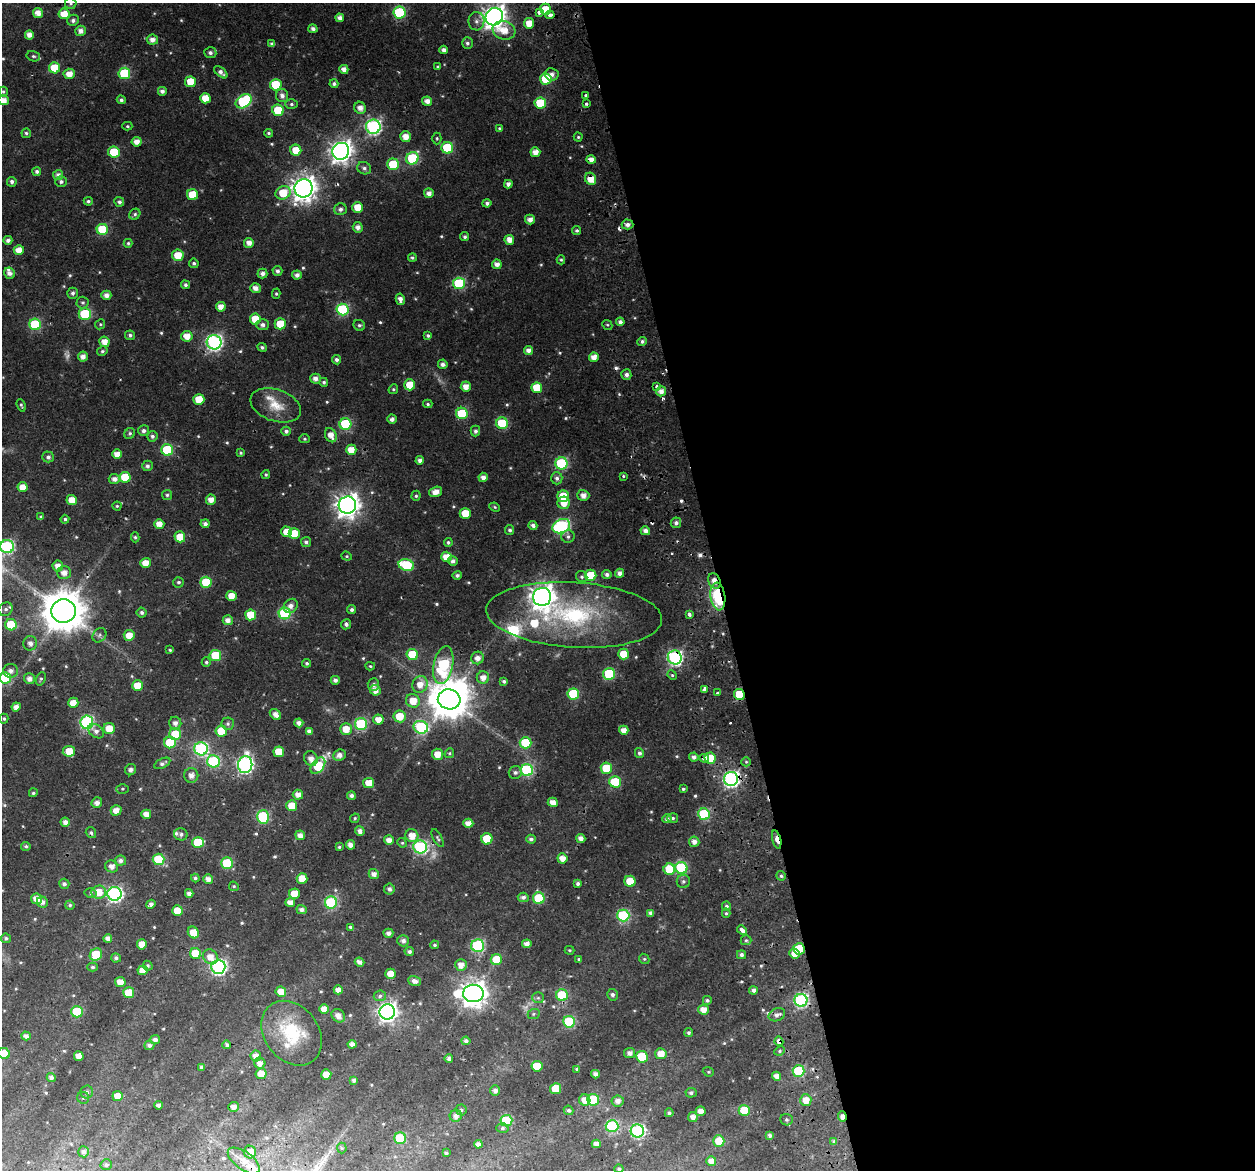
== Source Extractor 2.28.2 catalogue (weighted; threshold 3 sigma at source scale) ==
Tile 8 of 4 x 4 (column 4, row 2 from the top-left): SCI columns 3817-5069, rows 2387-3554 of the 5127 x 4818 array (HDU 1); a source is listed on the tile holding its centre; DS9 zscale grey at full resolution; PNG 1257 x 1172 px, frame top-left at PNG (2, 3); each listed source drawn as its Kron ellipse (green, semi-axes under 4 px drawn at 4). Shown black and unused: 43% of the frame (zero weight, under 2 of 3 exposures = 9% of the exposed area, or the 3 px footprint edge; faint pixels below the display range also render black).
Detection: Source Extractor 2.28.2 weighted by HDU 2 'WHT'; one run over the whole footprint, this tile lists its part. Background 0.022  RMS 0.0038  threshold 0.0173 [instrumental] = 3 sigma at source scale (4.5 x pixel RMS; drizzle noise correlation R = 1.50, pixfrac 1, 0.0396/0.0396 arcsec/px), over >= 5 px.
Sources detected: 585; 4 too faint to see at this stretch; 1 inside a brighter object's white glare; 9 cosmic-ray / hot-pixel residue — neither listed nor drawn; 6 inside a brighter listed object's ellipse — not listed separately; of the other 565, all 500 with FLUX_AUTO >= 0.497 (the completeness limit of this list) listed and drawn (65 fainter detections not listed), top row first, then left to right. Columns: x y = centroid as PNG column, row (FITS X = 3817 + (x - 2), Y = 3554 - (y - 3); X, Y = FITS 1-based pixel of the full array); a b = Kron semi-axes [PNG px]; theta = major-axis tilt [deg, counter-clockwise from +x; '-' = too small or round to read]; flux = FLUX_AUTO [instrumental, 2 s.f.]
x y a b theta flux
71 3 6 5 - 0.7
545 9 5 5 - 5.9
539 12 4 4 - 5.6
38 13 5 5 - 3.3
399 13 6 6 - 33
64 14 5 5 - 6
550 15 4 3 - 2.6
494 17 9 8 - 290
340 18 4 4 - 1.9
73 20 6 5 - 1.3
476 21 9 8 - 1.7
529 23 5 5 - 4.9
313 29 5 4 - 1.3
504 30 11 9 -16 6
81 31 5 5 - 2.1
29 35 4 4 - 2.5
152 40 5 5 - 2.2
467 43 6 5 - 1.1
272 44 4 4 - 1.2
444 50 4 4 - 1.4
210 53 6 5 - 1.2
33 56 7 5 -14 0.78
438 67 3 3 - 0.52
55 68 5 5 - 11
344 69 4 4 - 2.5
221 72 8 4 -39 1.6
124 73 6 5 - 21
69 74 6 5 - 3.6
552 74 7 6 - 1.9
546 79 6 5 - 15
190 82 5 5 - 7.5
334 84 4 4 - 1
276 85 6 5 - 14
3 91 5 4 - 0.59
162 91 4 4 - 1.5
586 95 3 3 - 0.79
282 96 6 6 - 1.9
205 98 5 5 - 5.4
3 100 5 4 - 3.2
121 100 4 4 - 0.93
244 101 9 6 33 42
427 101 5 4 - 2.6
540 103 6 5 - 17
586 103 3 3 - 0.71
291 104 6 5 - 0.8
360 108 6 5 - 2.7
278 110 6 5 - 12
127 126 5 4 - 0.53
373 127 7 7 - 87
500 128 4 3 - 0.51
26 133 5 4 - 0.78
269 133 4 4 - 0.67
405 137 5 5 - 3.9
578 137 4 4 - 0.55
437 138 6 4 -88 0.6
137 142 5 4 - 3
447 148 6 6 - 24
296 150 5 5 - 7.3
341 151 9 8 - 260
114 152 6 5 - 14
535 152 5 5 - 3.4
412 158 6 6 - 29
591 160 5 4 - 2.8
393 164 6 6 - 18
364 168 7 6 - 1.1
37 171 4 4 - 1
58 175 5 5 - 1.8
591 179 6 5 - 5
12 182 5 5 - 1.1
61 182 6 5 - 0.97
508 184 4 4 - 1.5
303 188 9 9 - 360
283 193 8 6 26 8.4
429 193 5 5 - 2.2
192 195 5 5 - 11
88 201 4 4 - 0.74
119 202 5 4 - 1
487 203 4 4 - 1
358 207 5 5 - 6.4
340 209 6 6 - 1.4
135 214 6 5 - 0.79
530 220 5 5 - 2.2
627 224 6 5 - 1.7
358 227 5 5 - 1.9
102 229 5 5 - 19
577 231 4 4 - 0.74
465 237 5 4 - 0.81
8 240 4 4 - 1.4
509 240 5 5 - 3.1
128 243 4 3 - 0.6
249 243 5 5 - 2.8
19 250 5 5 - 3.7
178 255 6 5 - 6.2
412 258 4 4 - 0.59
561 260 4 4 - 0.5
194 263 5 4 - 0.85
497 264 5 4 - 2.4
277 271 5 5 - 1.3
10 273 6 5 - 1.8
262 274 5 5 - 1.7
297 275 5 4 - 1.7
459 283 6 6 - 31
185 285 4 4 - 0.87
256 288 5 4 - 2.2
73 293 5 5 - 1
276 294 5 4 - 0.55
106 295 5 4 - 2.2
400 299 6 4 -79 1.9
83 303 6 6 - 0.83
221 307 5 5 - 3.5
342 309 6 6 - 35
85 314 6 6 - 24
255 319 5 5 - 7.8
620 322 4 4 - 1.2
35 324 6 5 - 26
100 324 5 4 - 0.53
280 324 5 5 - 11
263 325 6 5 - 1.4
359 325 6 5 - 0.79
607 325 5 4 - 0.51
130 335 5 4 - 0.96
187 336 5 5 - 3.8
428 336 4 4 - 0.73
642 341 5 4 - 1.1
104 342 5 5 - 3.6
214 342 7 7 - 100
262 347 5 4 - 0.83
528 350 4 4 - 2
102 351 5 4 - 0.67
83 356 5 5 - 2.3
594 357 5 4 - 3.3
337 360 4 4 - 1.1
443 364 5 4 - 1.6
626 375 5 5 - 1.4
315 379 5 5 - 2.1
324 382 4 4 - 0.81
410 385 5 5 - 8.1
466 387 5 5 - 3.2
657 387 4 3 - 3.2
537 388 5 5 - 11
393 389 5 4 - 0.55
661 391 5 5 - 2.3
199 399 5 5 - 7.3
428 404 5 4 - 0.62
21 405 6 3 -69 0.59
276 405 26 16 -19 8.2
462 413 6 5 - 20
392 419 5 4 - 1.4
502 423 6 5 - 22
345 424 6 6 - 29
144 431 5 5 - 1.3
286 431 5 4 - 1.2
475 431 5 4 - 1
130 433 6 5 - 0.72
331 435 7 5 -66 3.4
152 436 5 5 - 1.1
305 439 5 4 - 0.56
167 450 6 5 - 25
351 450 5 5 - 4.3
241 453 4 4 - 0.57
117 454 5 4 - 3.7
48 457 6 5 - 1.1
420 460 4 4 - 1.6
561 463 6 6 - 38
147 466 5 5 - 1.2
266 474 4 4 - 0.57
623 476 4 4 - 0.5
125 477 5 5 - 11
483 477 5 4 - 2.2
557 478 6 5 - 1.2
114 479 6 5 - 1.9
23 487 5 5 - 4.2
436 492 7 5 18 3.3
167 495 5 5 - 0.67
583 495 6 5 - 2.6
416 496 5 4 - 0.64
563 496 6 5 - 12
72 500 5 5 - 4.9
211 500 5 5 - 3.1
564 503 6 6 - 4.5
347 505 9 8 - 330
117 506 4 4 - 0.5
495 507 5 4 - 0.52
465 513 5 5 - 7.7
41 517 4 4 - 0.62
65 519 4 4 - 0.7
676 523 5 5 - 1.3
159 524 5 5 - 3.8
205 524 4 4 - 1.4
533 525 4 4 - 1.4
561 526 9 6 27 64
510 530 5 4 - 0.94
645 531 5 4 - 1.6
286 532 5 5 - 4.5
294 534 5 5 - 7.2
568 536 6 6 - 1.1
135 537 5 4 - 0.63
180 537 5 5 - 6.4
306 542 5 5 - 1
448 542 4 4 - 0.74
7 547 7 6 - 58
347 556 5 4 - 0.51
446 557 5 5 - 4.8
453 561 5 4 - 1.6
146 563 5 5 - 4.4
406 565 8 5 -17 28
58 566 5 5 - 3
64 573 7 6 - 3
620 573 4 4 - 1.9
457 575 5 4 - 0.99
591 575 6 5 - 11
607 575 5 4 - 1.3
582 577 6 5 - 0.8
714 581 8 6 -67 2.5
178 582 5 5 - 0.72
206 582 5 5 - 15
231 596 5 5 - 4.2
718 596 14 7 -83 34
542 597 9 9 - 360
291 606 7 6 - 2.2
6 609 7 6 - 1.3
352 610 4 4 - 0.97
63 611 12 12 - 1300
142 612 5 5 - 0.93
285 613 6 6 - 36
689 614 4 3 - 1.2
251 615 5 5 - 10
574 615 88 32 -3 58
228 620 5 5 - 2.2
346 624 5 5 - 1.1
11 625 6 5 - 14
99 635 8 6 48 0.98
129 635 5 5 - 4.2
30 643 7 7 - 2.1
170 650 3 3 - 0.53
412 654 6 5 - 14
624 654 5 5 - 7.7
215 655 6 5 - 14
675 657 7 7 - 80
477 658 6 6 - 2.3
206 662 5 4 - 0.63
307 663 4 4 - 0.79
443 665 19 9 78 52
370 666 5 4 - 0.5
11 671 7 7 - 1.6
609 674 6 6 - 25
672 675 5 4 - 0.52
5 678 6 6 - 27
483 678 6 6 - 3
29 679 6 5 - 2.1
41 679 7 4 68 0.67
335 680 4 4 - 1.3
504 681 4 4 - 0.84
420 684 8 7 - 4.1
373 685 6 5 - 1.2
138 686 5 5 - 7.5
704 689 4 3 - 5.7
375 690 5 5 - 2.9
718 693 3 3 - 1.6
573 694 6 5 - 21
739 694 5 5 - 13
449 699 11 10 - 1100
413 701 7 6 - 5.8
73 703 5 5 - 4.6
16 707 4 4 - 2.2
275 714 6 4 -43 2.3
399 716 6 6 - 7
4 719 5 4 - 0.64
378 719 5 5 - 3.7
87 722 7 6 - 61
175 723 6 6 - 1.7
299 723 4 4 - 1.9
228 724 6 6 - 0.89
361 724 6 6 - 42
421 727 7 6 - 33
109 728 5 5 - 6.4
346 729 6 5 - 5
624 730 4 4 - 3.1
96 731 8 6 -37 1.7
221 731 5 5 - 11
309 731 4 4 - 1.6
175 734 6 6 - 11
170 742 6 5 - 17
525 743 6 5 - 18
201 749 7 6 - 62
69 751 6 5 - 5.9
279 752 5 5 - 8.2
449 753 5 4 - 0.57
639 753 5 4 - 1.1
437 754 5 5 - 4.2
340 755 6 5 - 2.1
694 757 5 4 - 1.5
704 758 5 4 - 4.5
710 758 5 5 - 9.8
311 759 8 6 -62 2.5
213 761 6 6 - 37
746 762 5 4 - 0.52
162 763 8 4 27 1.2
245 765 8 7 - 110
318 766 9 6 51 28
606 768 6 5 - 13
131 770 6 5 - 1.2
527 770 6 6 - 42
515 772 7 6 - 1.2
191 775 7 7 - 2.6
731 779 7 7 - 110
615 782 6 5 - 17
369 783 5 5 - 5.1
122 789 6 4 -1 0.56
683 789 4 3 - 0.59
33 793 4 4 - 0.68
298 795 5 5 - 2.7
351 796 4 4 - 1.3
553 802 5 4 - 3.1
97 803 5 5 - 2.1
292 806 5 5 - 6.4
116 810 5 5 - 3.1
146 814 5 4 - 3.1
704 814 6 6 - 32
263 817 7 6 - 34
355 818 5 4 - 0.55
673 818 5 5 - 0.81
667 819 5 4 - 1.2
65 822 4 4 - 1.9
468 823 5 4 - 3.2
360 831 5 4 - 1.7
91 833 6 5 - 0.83
181 834 7 6 - 1.3
300 835 5 4 - 2.3
412 836 7 6 - 4.3
438 838 10 4 -62 0.77
581 838 4 4 - 2.4
487 839 5 5 - 13
531 839 5 4 - 1
777 839 9 4 -76 5.1
389 840 5 4 - 2.7
694 842 5 5 - 2.2
198 843 6 5 - 16
402 843 5 4 - 0.53
350 845 5 4 - 2
26 846 5 4 - 0.83
339 847 4 4 - 0.54
420 847 7 6 - 62
562 858 5 5 - 3.5
158 859 6 6 - 20
120 861 6 5 - 1.6
227 863 6 5 - 22
112 866 7 6 - 2.1
681 868 6 6 - 28
669 869 6 5 - 12
374 874 5 5 - 2.3
781 876 5 4 - 0.76
195 878 4 4 - 0.79
302 878 5 5 - 6.5
208 879 5 4 - 2.3
630 881 5 5 - 8.3
683 881 6 6 - 1
64 884 5 5 - 1.2
578 884 3 3 - 0.92
234 886 5 4 - 0.58
389 889 5 5 - 1.3
99 892 7 6 - 5.9
91 893 6 5 - 0.8
189 893 4 4 - 1.6
114 894 7 7 - 89
294 894 5 5 - 5.7
523 897 5 4 - 1.3
539 898 6 6 - 22
37 899 6 5 - 4.2
42 902 5 5 - 1.7
290 902 5 4 - 2.9
331 902 6 6 - 38
151 904 4 4 - 1.3
70 905 4 4 - 0.67
726 906 5 4 - 0.79
302 910 5 4 - 1.5
177 911 5 5 - 6.2
651 913 4 4 - 1.3
726 913 4 4 - 0.61
623 915 6 6 - 39
350 927 4 3 - 0.84
742 930 5 3 - 3.8
193 932 6 5 - 5.5
388 933 5 4 - 1.6
6 938 5 4 - 0.88
108 938 4 4 - 2
746 940 5 5 - 0.64
403 941 6 5 - 1.6
142 944 5 5 - 4.6
527 944 4 4 - 2.3
434 945 4 4 - 0.65
478 946 6 6 - 45
799 949 6 5 - 17
569 950 5 4 - 0.51
409 952 5 4 - 1
795 953 5 5 - 4.2
96 954 7 5 48 12
195 954 5 5 - 12
741 955 4 4 - 1.1
210 957 8 7 - 3.5
116 958 5 4 - 1
579 959 4 3 - 0.53
644 959 5 4 - 0.6
496 960 5 5 - 11
360 962 5 4 - 1.5
461 965 6 6 - 2.7
148 966 5 4 - 0.69
92 967 5 4 - 0.79
218 967 7 7 - 89
143 970 5 5 - 4.1
391 974 5 5 - 5.5
415 981 6 4 -18 1.7
120 982 5 5 - 4.1
338 990 4 4 - 2.3
753 990 4 4 - 1.3
281 992 5 5 - 4
129 993 5 5 - 11
473 993 10 8 3 410
562 995 6 5 - 19
612 995 6 5 - 1
380 996 6 5 - 0.92
538 998 6 5 - 0.79
707 1000 4 4 - 0.77
801 1000 6 6 - 61
324 1009 5 5 - 3.1
704 1010 5 5 - 3.5
77 1012 6 5 - 18
387 1012 8 7 - 200
534 1014 6 5 - 0.59
777 1015 8 6 23 1.8
338 1016 7 6 - 2.4
569 1022 6 6 - 28
292 1033 35 27 -52 20
689 1033 4 4 - 0.77
26 1036 5 4 - 1.5
155 1040 5 4 - 1.6
466 1041 4 4 - 1.2
779 1041 5 4 - 7
352 1044 4 4 - 1.9
149 1045 5 5 - 1.5
227 1045 4 4 - 0.73
780 1051 5 4 - 0.66
4 1053 6 5 - 6.8
630 1053 5 5 - 1.9
661 1054 5 5 - 4.5
79 1056 5 5 - 3.2
256 1056 5 5 - 3
642 1057 6 5 - 16
449 1058 4 4 - 1.4
260 1063 5 5 - 2.6
537 1066 5 5 - 10
201 1067 4 4 - 0.99
577 1069 3 3 - 0.54
798 1071 6 6 - 20
708 1072 6 4 -21 0.52
261 1074 5 5 - 6.3
326 1074 5 5 - 4.6
595 1074 4 4 - 1.8
777 1076 5 4 - 2.4
51 1078 4 4 - 1.4
354 1080 4 3 - 1
556 1089 5 5 - 12
495 1090 5 5 - 1.5
87 1092 6 6 - 0.98
691 1093 5 5 - 0.86
117 1096 5 5 - 4.1
83 1098 6 6 - 0.76
585 1100 6 5 - 3.5
593 1100 6 6 - 18
806 1100 6 5 - 4
618 1101 6 5 - 1.9
158 1105 4 4 - 1.4
233 1107 5 5 - 1.9
461 1110 5 5 - 0.79
569 1110 5 4 - 0.85
744 1110 5 5 - 13
701 1111 5 5 - 2.8
669 1113 4 3 - 0.87
456 1116 6 6 - 2
693 1117 5 5 - 2.2
842 1117 5 4 - 2.9
786 1120 6 5 - 0.78
506 1121 6 6 - 25
612 1126 6 6 - 38
502 1128 6 5 - 0.79
637 1131 7 6 - 68
770 1135 4 3 - 0.9
400 1138 6 6 - 18
719 1141 5 5 - 8
834 1142 4 4 - 0.95
478 1144 4 4 - 1.6
596 1144 4 4 - 2.1
342 1148 5 5 - 0.51
83 1152 5 5 - 1.3
250 1152 6 6 - 4.5
446 1153 4 3 - 0.81
244 1161 18 9 -36 4
711 1161 5 4 - 2.7
106 1165 5 5 - 0.94
619 1169 4 4 - 0.92
Overlapping masked pixels (flux is a lower limit): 19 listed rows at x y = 545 9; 550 15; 591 160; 591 179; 627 224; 714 581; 718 596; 675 657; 739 694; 704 758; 710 758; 731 779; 777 839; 420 847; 799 949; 801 1000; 777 1015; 779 1041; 842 1117
Isophote crosses this tile's border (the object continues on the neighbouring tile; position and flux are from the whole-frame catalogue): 6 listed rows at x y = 71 3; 3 100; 7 547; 5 678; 4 1053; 619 1169